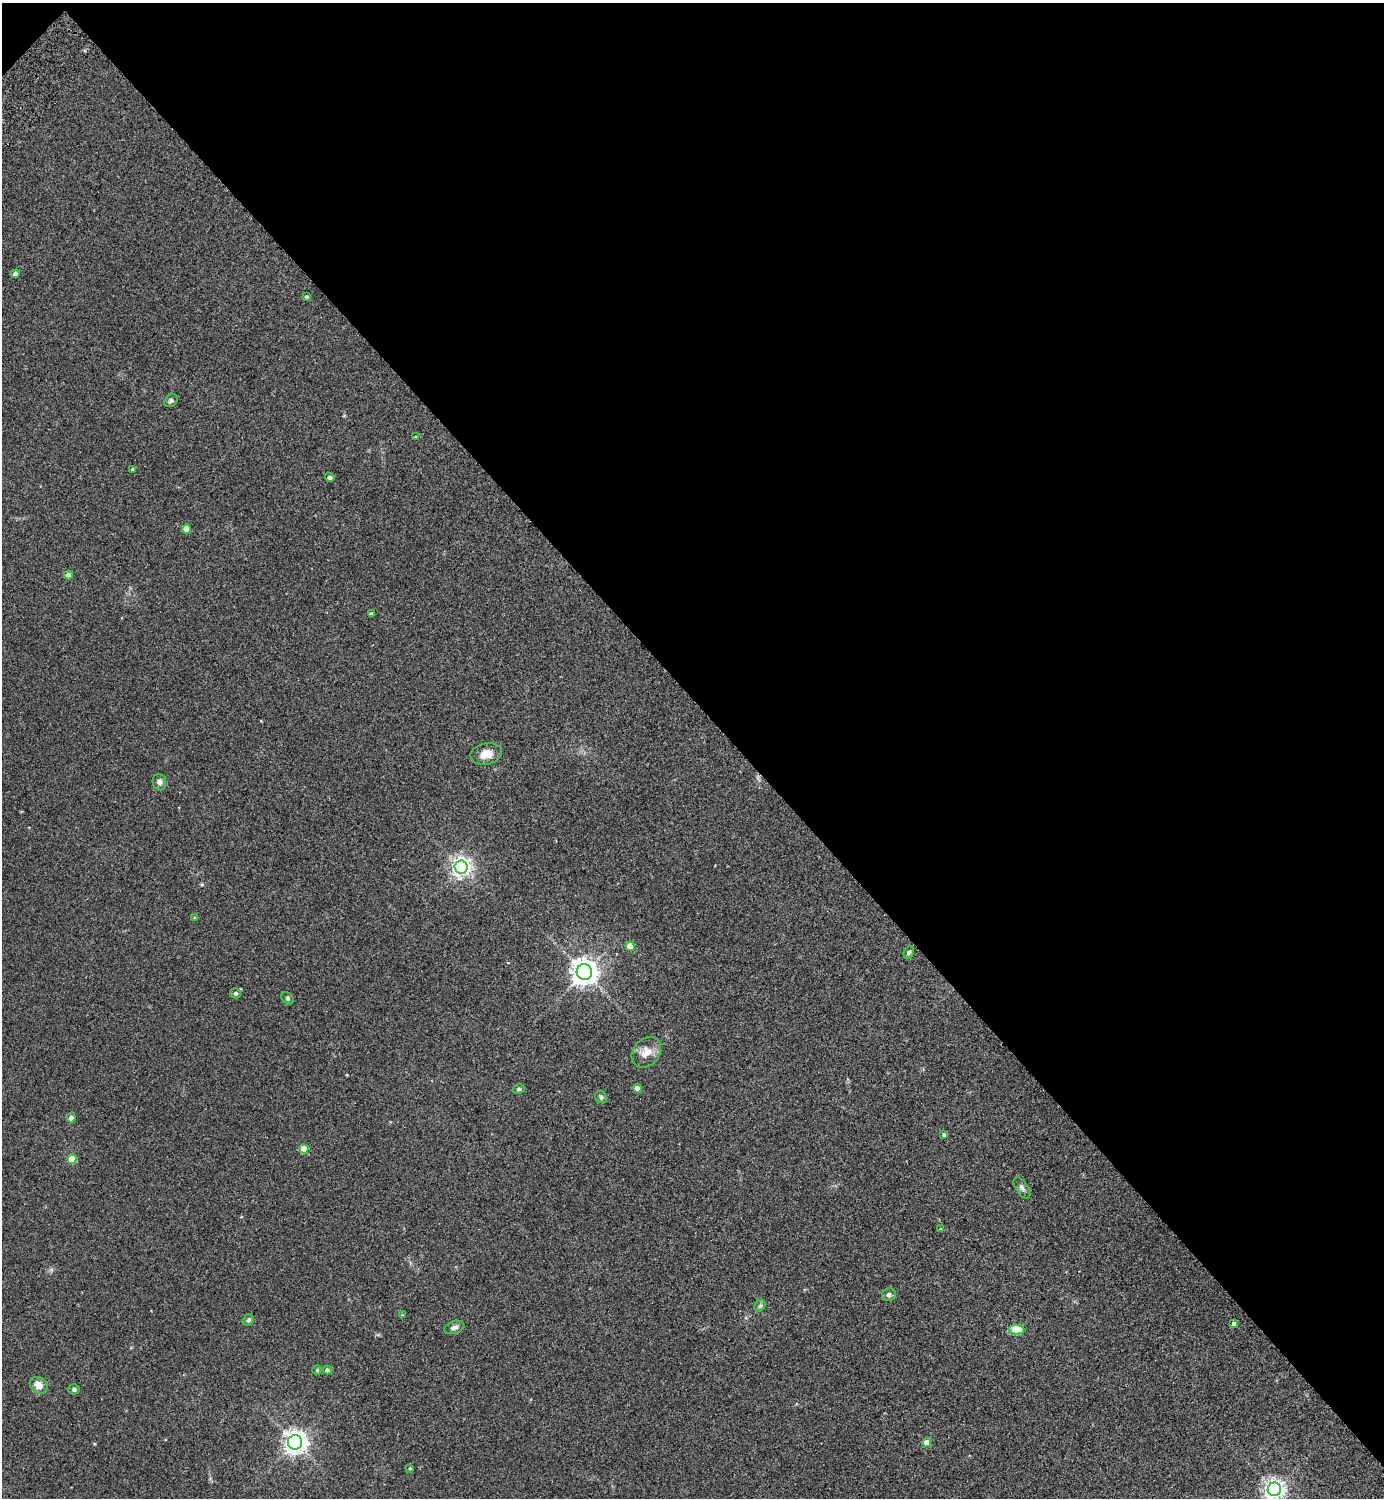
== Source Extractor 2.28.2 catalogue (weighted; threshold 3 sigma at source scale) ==
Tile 3 of 4 x 4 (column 3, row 1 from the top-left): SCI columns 2966-4347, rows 4533-6028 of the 6072 x 6072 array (HDU 1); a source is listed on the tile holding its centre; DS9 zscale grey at full resolution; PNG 1386 x 1500 px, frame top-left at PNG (2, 3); each listed source drawn as its Kron ellipse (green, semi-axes under 4 px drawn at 4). Shown black and unused: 47% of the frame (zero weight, under 2 of 3 exposures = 3% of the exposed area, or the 3 px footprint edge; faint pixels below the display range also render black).
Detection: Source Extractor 2.28.2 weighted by HDU 2 'WHT'; one run over the whole footprint, this tile lists its part. Background 0.0481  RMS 0.0088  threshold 0.0397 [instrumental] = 3 sigma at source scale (4.5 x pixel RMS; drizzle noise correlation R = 1.50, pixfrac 1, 0.05/0.05 arcsec/px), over >= 5 px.
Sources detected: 43; all 43 listed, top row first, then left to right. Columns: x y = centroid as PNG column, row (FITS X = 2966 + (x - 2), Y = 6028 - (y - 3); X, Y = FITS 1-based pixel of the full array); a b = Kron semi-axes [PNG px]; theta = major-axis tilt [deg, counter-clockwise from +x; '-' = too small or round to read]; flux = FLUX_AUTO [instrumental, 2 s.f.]
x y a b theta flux
15 274 4 4 - 3.3
306 297 3 3 - 1.1
171 401 7 5 37 1.8
415 437 3 3 - 0.69
133 469 3 3 - 1.7
330 477 5 4 - 2.2
186 529 4 4 - 7.9
68 575 4 4 - 5.7
372 614 4 3 - 3.2
486 754 16 10 11 9.4
159 782 8 6 -84 3.2
461 867 6 6 - 430
194 918 4 3 - 0.74
630 946 5 4 - 15
909 952 6 5 - 2
584 972 8 7 - 870
235 993 5 5 - 1.5
288 998 7 5 -42 1.4
646 1052 17 13 50 11
637 1088 4 4 - 7.8
519 1089 6 4 16 1.4
601 1097 6 5 - 1.5
71 1118 4 4 - 5.2
944 1135 4 4 - 1.4
304 1149 4 4 - 15
72 1159 4 4 - 24
1022 1188 12 6 -56 2.7
940 1229 4 3 - 0.63
889 1295 7 6 - 2.7
760 1306 6 5 - 1.6
402 1315 4 4 - 0.71
248 1320 6 5 - 2.1
1234 1324 4 4 - 4.2
454 1327 10 6 19 3
1016 1330 8 5 -3 37
317 1370 4 4 - 0.97
327 1370 4 4 - 3.4
39 1385 9 7 -36 7.2
74 1389 5 5 - 1.9
295 1442 7 7 - 660
927 1443 4 4 - 13
410 1468 4 4 - 0.96
1274 1489 7 6 - 470
Isophote crosses this tile's border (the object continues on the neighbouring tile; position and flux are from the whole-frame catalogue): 1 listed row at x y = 1274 1489